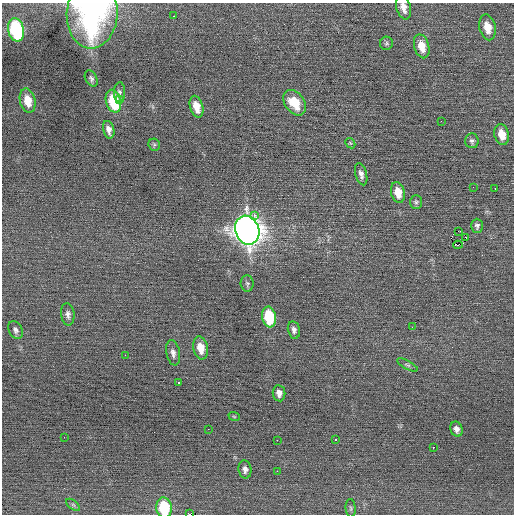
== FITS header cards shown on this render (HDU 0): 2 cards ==
NAXIS1  =                  512 / Axis length
NAXIS2  =                  512 / Axis length

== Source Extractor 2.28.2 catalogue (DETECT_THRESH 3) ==
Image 512 x 512 px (HDU 0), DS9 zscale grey, 1 PNG px = 1 image px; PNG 516 x 516 px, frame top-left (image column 1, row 512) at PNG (2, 3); each listed source drawn as its Kron ellipse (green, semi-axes under 4 px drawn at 4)
Background 0.0266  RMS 0.77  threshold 2.32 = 3 sigma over >= 5 px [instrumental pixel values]
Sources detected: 56; all 56 listed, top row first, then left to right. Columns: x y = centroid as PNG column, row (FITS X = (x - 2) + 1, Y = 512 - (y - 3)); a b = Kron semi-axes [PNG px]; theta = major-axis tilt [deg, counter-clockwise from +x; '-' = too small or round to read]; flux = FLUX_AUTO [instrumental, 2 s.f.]
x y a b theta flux
404 8 12 7 -75 400
92 14 34 25 86 11000
173 16 3 2 - 61
488 27 13 8 -77 710
16 30 12 7 -76 6400
386 43 7 6 - 120
422 46 12 7 -75 750
91 78 8 5 -60 130
119 92 10 5 88 160
120 99 3 3 - 140
28 101 12 7 -77 780
113 101 12 7 -75 2600
295 103 14 9 -54 1300
196 107 11 6 -74 610
441 121 2 2 - 40
109 130 9 5 -75 270
502 134 11 7 -76 750
472 141 7 6 - 140
350 143 6 4 -45 79
154 145 6 5 - 96
361 174 11 5 -74 230
473 187 2 2 - 29
495 188 2 2 - 83
398 192 10 7 -78 710
416 202 7 6 - 100
254 215 3 2 - 620
477 226 7 6 - 150
247 230 15 12 -70 55000
458 231 3 2 - 1000
465 238 3 2 - 28
458 245 4 3 - 2100
247 284 8 6 -85 110
68 314 11 6 -83 210
269 317 10 7 -80 2600
412 327 2 2 - 98
15 330 9 6 -64 180
294 330 9 6 -78 200
201 348 12 7 -80 700
173 353 12 7 -80 240
125 355 2 2 - 84
407 365 11 3 -27 110
178 383 3 3 - 240
279 393 8 6 -82 260
234 416 6 3 -20 45
208 429 2 2 - 56
456 429 8 6 -69 230
64 437 2 2 - 24
277 440 2 2 - 360
336 440 3 2 - 350
433 447 2 2 - 250
245 469 9 6 -82 210
277 471 2 2 - 160
73 505 8 4 -37 100
164 508 10 7 -80 2600
351 508 9 5 -86 100
190 514 2 2 - 650
At the frame edge (FLAGS 8, measured only in part): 4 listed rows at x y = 404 8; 92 14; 164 508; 190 514